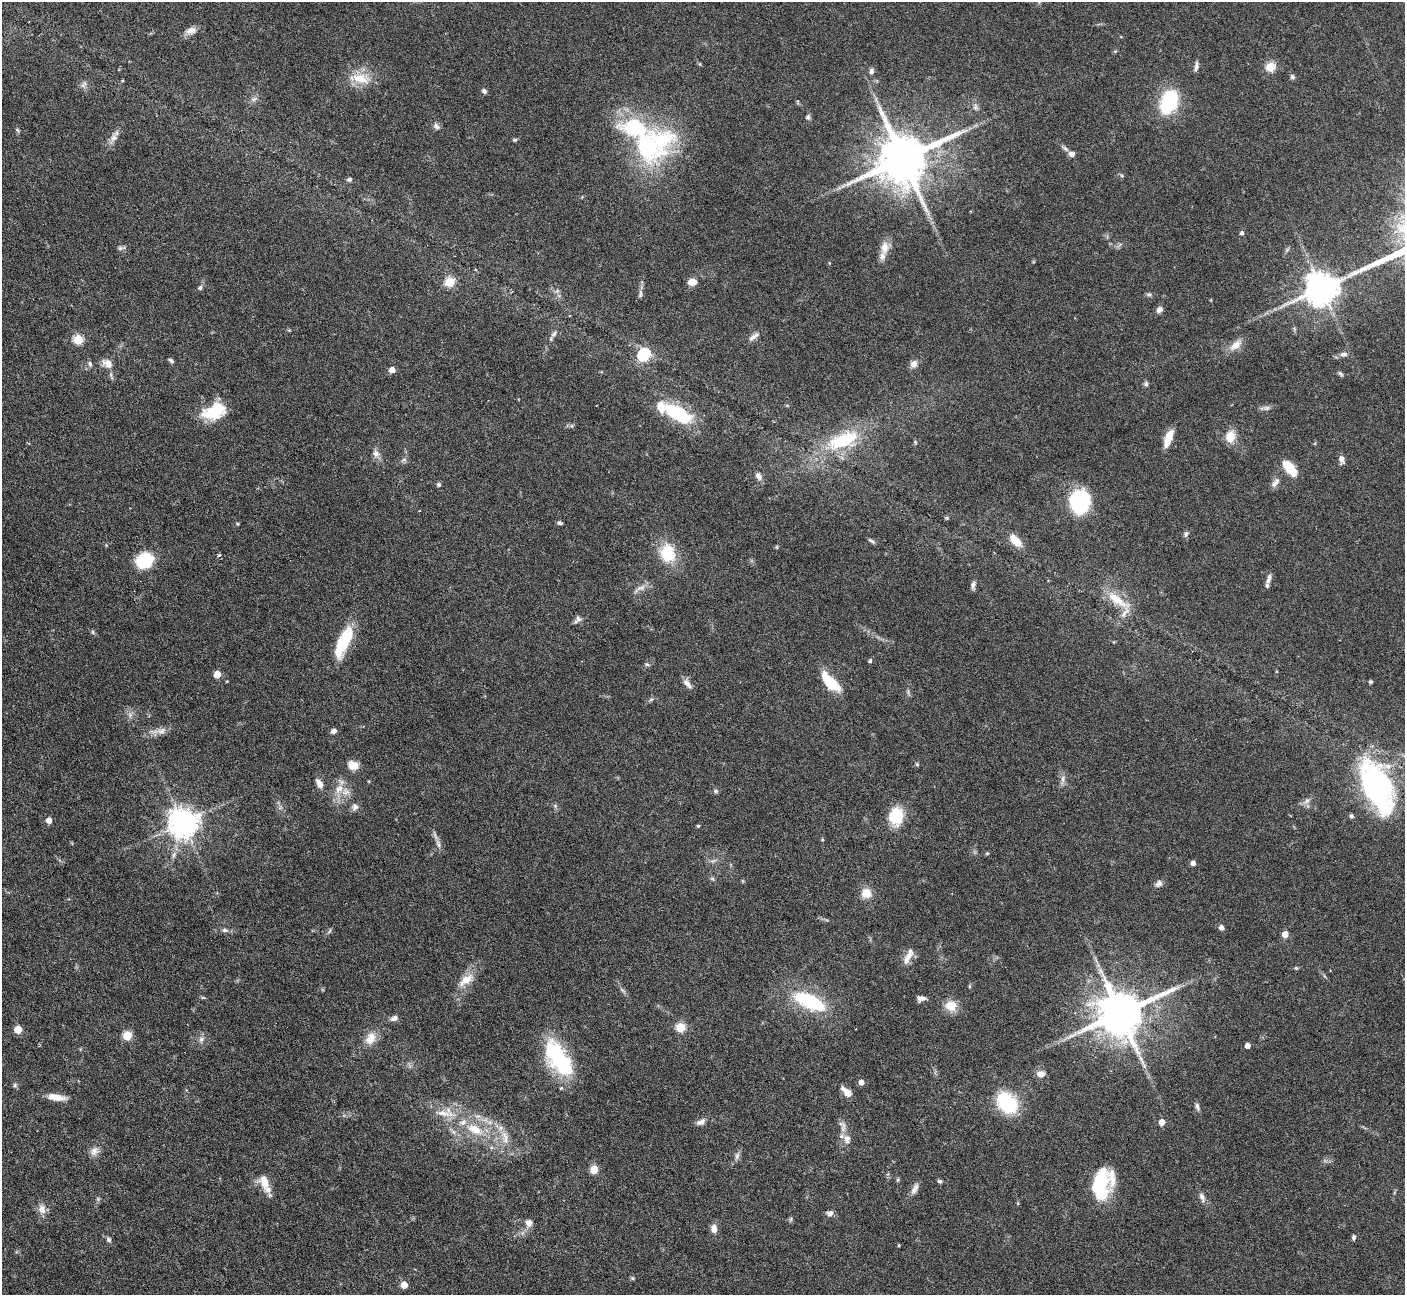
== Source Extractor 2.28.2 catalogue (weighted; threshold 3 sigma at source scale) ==
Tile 7 of 4 x 4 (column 3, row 2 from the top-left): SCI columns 2808-4210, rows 2870-4162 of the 5616 x 5604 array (HDU 1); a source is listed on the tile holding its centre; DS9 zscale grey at full resolution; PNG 1407 x 1297 px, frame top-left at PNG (2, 2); no overlay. Nothing masked; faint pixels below the display range render black.
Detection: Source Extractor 2.28.2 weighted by HDU 2 'WHT'; one run over the whole footprint, this tile lists its part. Background 0.0658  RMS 0.0029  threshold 0.0118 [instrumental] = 3 sigma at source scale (4.09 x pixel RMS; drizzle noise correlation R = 1.36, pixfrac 0.8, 0.05/0.05 arcsec/px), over >= 5 px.
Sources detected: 180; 1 too faint to see at this stretch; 4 inside a brighter object's white glare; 2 long thin detections or spike segments (spike, bleed or trail) — not listed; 10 inside a brighter listed object's ellipse — not listed separately; the other 163 listed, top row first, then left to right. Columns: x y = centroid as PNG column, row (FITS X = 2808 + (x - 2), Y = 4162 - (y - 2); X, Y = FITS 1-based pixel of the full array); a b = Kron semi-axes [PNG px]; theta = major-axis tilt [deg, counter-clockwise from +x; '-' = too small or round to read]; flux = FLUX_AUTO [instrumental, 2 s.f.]
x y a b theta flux
191 31 15 9 17 1.9
1196 66 13 4 83 0.93
1271 67 5 5 - 15
871 71 7 5 -83 0.92
1292 77 6 6 - 0.66
361 78 24 13 -13 6.1
83 85 7 6 - 0.82
484 91 6 6 - 0.75
1169 102 13 8 66 41
975 107 11 6 82 0.92
808 117 7 6 - 0.69
436 126 10 6 -46 0.93
17 130 6 4 -44 0.43
113 138 12 9 58 1.7
515 140 6 5 - 0.39
647 148 45 37 -48 35
1065 149 8 5 -41 0.73
1071 154 7 6 - 1.1
903 159 16 13 27 1700
349 179 6 5 - 0.67
843 186 9 3 32 0.78
1242 233 5 4 - 0.75
885 247 18 10 83 3
120 248 7 5 46 0.59
1287 250 7 4 46 0.48
449 282 5 5 - 17
692 282 10 7 0 2.2
200 288 6 5 - 0.63
1322 288 10 9 - 590
640 294 12 5 84 0.86
1149 294 7 5 -7 0.53
1159 310 8 6 45 1.2
554 333 10 6 50 0.87
752 337 12 7 28 1.2
78 339 5 5 - 16
1236 345 20 10 40 2.8
1343 354 11 6 2 1.1
644 355 6 6 - 35
171 361 8 4 -38 0.55
107 363 15 9 -33 2.4
90 364 8 5 -69 0.67
914 364 10 8 54 1.5
392 370 5 4 - 2.9
1340 374 7 4 -46 0.53
1146 384 7 5 85 0.61
1267 408 7 6 - 0.75
211 413 30 16 -4 8.5
678 413 46 16 -28 16
572 426 6 4 -89 0.4
1169 436 14 9 63 3.3
1230 436 15 11 76 3.5
843 441 39 19 21 18
376 454 11 9 -79 1.4
404 459 7 4 0 0.54
1341 459 9 6 -85 1.4
1290 468 18 8 -49 7
758 476 12 7 -54 1.2
1275 482 15 6 54 1.4
439 484 6 5 - 0.5
1079 502 23 19 87 20
947 518 5 4 - 0.46
560 523 6 4 -16 0.56
1186 534 8 5 75 0.69
872 541 10 4 -29 0.6
1015 541 18 8 -45 4
777 547 5 3 - 0.27
667 553 21 17 -78 9.9
219 555 5 4 - 0.44
144 560 14 12 27 14
1269 578 15 6 73 1.3
973 585 10 5 80 0.82
639 588 22 5 31 1.5
1117 600 35 10 -34 6.1
578 619 12 7 39 1
93 632 6 4 -89 0.39
344 641 34 15 66 10
870 661 5 5 - 0.39
647 664 6 4 -2 0.43
217 674 5 5 - 6
830 682 23 9 -45 9.7
1371 682 4 4 - 0.5
687 684 15 6 -47 1.5
651 699 6 4 2 0.45
130 715 6 6 - 0.73
161 731 14 9 19 1.9
333 731 6 5 - 0.98
917 764 5 4 - 0.31
353 765 12 9 -18 3.2
1063 779 10 6 -89 1.2
319 783 12 6 -58 1.8
1377 786 57 28 -68 57
339 789 16 9 56 3.1
716 791 7 5 -31 0.53
1307 801 9 6 50 1
555 806 6 5 - 0.52
355 807 9 8 - 1.1
896 816 12 10 88 14
1351 816 5 5 - 0.59
49 820 5 5 - 2.3
183 823 8 8 - 430
698 826 4 4 - 0.35
822 840 4 4 - 0.36
438 844 13 5 -76 1.2
987 853 5 4 - 0.32
174 855 10 6 62 1.1
714 861 10 3 21 0.57
1193 863 4 4 - 1.4
712 878 6 4 -19 0.4
1159 883 10 8 35 1.1
866 893 12 11 - 3.4
1221 927 6 5 - 1
225 930 9 6 -2 0.79
1285 934 5 4 - 4
909 955 18 9 69 2.3
1296 968 5 4 - 0.35
466 980 23 10 37 3.9
970 986 5 3 - 0.32
203 998 6 4 -19 0.33
921 998 9 6 0 1.2
809 1001 30 13 -24 21
951 1006 16 13 -8 3.6
1120 1013 14 12 23 1300
394 1018 11 7 26 1
681 1027 5 5 - 15
18 1029 5 5 - 8.1
127 1035 5 5 - 13
370 1038 18 13 62 3.4
201 1039 8 7 - 1
1247 1046 4 4 - 1.9
558 1058 42 19 -58 24
1040 1074 9 7 0 1.7
861 1082 5 5 - 2
15 1085 7 5 17 0.53
847 1092 15 7 -43 2.4
56 1097 23 8 -7 3.1
1007 1103 19 13 -41 25
1197 1107 12 5 -71 0.76
443 1113 27 9 -6 4
701 1122 13 7 23 1.3
1162 1122 5 4 - 3.3
842 1124 13 7 -46 1.3
475 1129 22 12 -27 6.4
454 1132 7 4 -71 0.62
505 1138 22 9 -75 3.2
847 1139 13 9 -82 2
94 1151 13 10 68 1.8
737 1156 11 5 72 0.96
594 1169 5 5 - 8.9
898 1180 6 4 89 0.36
940 1181 6 5 - 0.49
265 1182 15 8 -76 5.3
1099 1187 29 22 -77 13
915 1189 17 7 64 1.5
1202 1197 14 6 -71 1.3
42 1209 13 9 -71 1.9
830 1213 9 7 9 0.97
791 1219 7 4 88 0.41
529 1223 10 9 - 1.6
714 1229 10 8 -85 1.7
1354 1237 7 5 82 0.58
109 1239 7 6 - 0.7
632 1278 5 5 - 0.39
404 1285 5 5 - 4.1